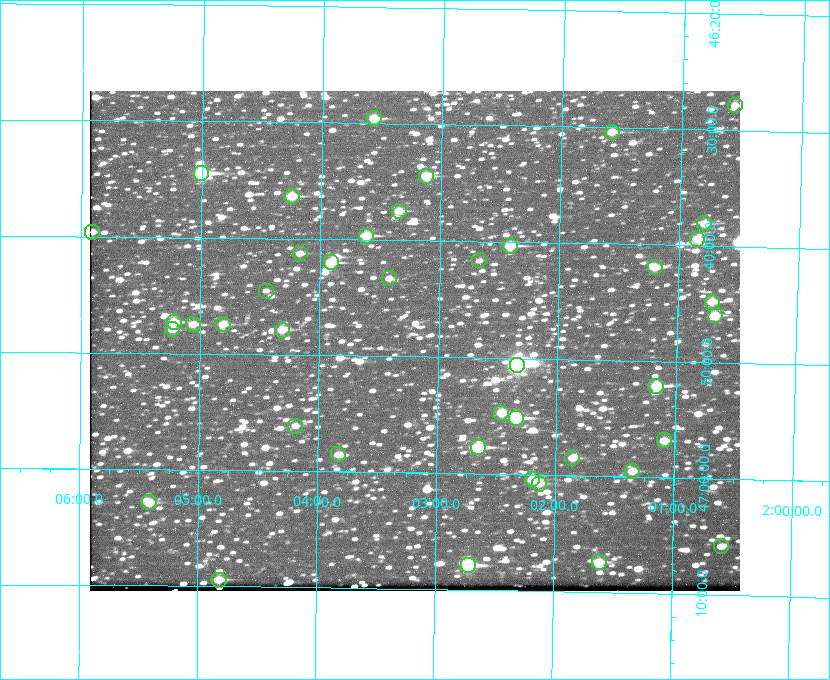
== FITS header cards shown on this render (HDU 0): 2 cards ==
NAXIS1  =                  650 / Width of table row in bytes
NAXIS2  =                  500 / Number of rows in table

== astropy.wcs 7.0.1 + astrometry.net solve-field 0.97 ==
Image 650 x 500 px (HDU 0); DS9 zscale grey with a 90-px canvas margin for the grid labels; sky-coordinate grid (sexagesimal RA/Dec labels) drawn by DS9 from the SOLVED WCS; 42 Tycho-2 reference stars matched to detected sources circled (green)
Header WCS: none
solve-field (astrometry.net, Tycho-2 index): SOLVED blind (the file carries no WCS)
Solved WCS: RA---TAN-SIP/DEC--TAN-SIP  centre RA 02:03:12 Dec +46:49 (30.80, +46.81 deg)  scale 5.16 arcsec/px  FOV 56.0' x 43.0'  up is +179 deg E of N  parity flipped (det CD > 0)
(file carries no celestial WCS; the grid is the blind solution)
Tycho-2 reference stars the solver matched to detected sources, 42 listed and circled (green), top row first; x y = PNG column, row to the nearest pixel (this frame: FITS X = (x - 90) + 1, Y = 500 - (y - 91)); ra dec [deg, ICRS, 3 dp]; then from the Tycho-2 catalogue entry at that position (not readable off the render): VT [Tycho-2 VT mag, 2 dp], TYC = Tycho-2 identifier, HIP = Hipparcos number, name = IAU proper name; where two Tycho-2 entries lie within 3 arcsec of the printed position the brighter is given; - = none
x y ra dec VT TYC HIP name
735 105 30.141 +46.464 11.42 3280-1042-1 - -
374 118 30.892 +46.493 10.70 3280-490-1 - -
612 132 30.396 +46.506 10.80 3280-764-1 - -
201 173 31.250 +46.575 8.43 3281-919-1 - -
426 176 30.782 +46.574 10.16 3280-645-1 - -
292 196 31.061 +46.606 9.99 3281-582-1 - -
399 211 30.837 +46.625 10.69 3280-1254-1 - -
704 223 30.198 +46.635 10.92 3280-527-1 - -
92 232 31.477 +46.660 11.15 3281-289-1 - -
366 236 30.904 +46.661 9.60 3280-781-1 - -
697 239 30.213 +46.657 10.42 3280-803-1 - -
510 246 30.604 +46.672 9.47 3280-908-1 - -
300 253 31.043 +46.688 11.48 3281-800-1 - -
479 260 30.667 +46.694 12.45 3280-751-1 - -
331 262 30.978 +46.700 9.85 3281-909-1 - -
655 267 30.300 +46.699 10.25 3280-1695-1 - -
389 278 30.855 +46.722 11.70 3280-1423-1 - -
266 291 31.112 +46.742 12.56 3281-721-1 - -
712 302 30.179 +46.746 10.21 3280-486-1 - -
715 315 30.172 +46.766 10.54 3280-993-1 - -
174 322 31.305 +46.788 10.64 3281-663-1 - -
193 324 31.264 +46.791 10.76 3281-86-1 - -
223 324 31.202 +46.791 10.77 3281-309-1 - -
172 329 31.307 +46.799 11.30 3281-221-1 - -
282 330 31.078 +46.798 10.61 3281-114-1 - -
517 365 30.583 +46.843 7.07 3280-746-1 9508 -
656 386 30.291 +46.869 9.33 3280-1647-1 - -
501 413 30.615 +46.912 10.08 3284-203-1 - -
516 418 30.584 +46.919 9.47 3284-629-1 - -
295 426 31.047 +46.935 11.37 3285-65-1 - -
664 440 30.273 +46.947 10.92 3284-1033-1 - -
478 447 30.663 +46.962 9.31 3284-347-1 - -
338 454 30.956 +46.975 11.27 3285-185-1 - -
572 458 30.464 +46.975 10.61 3284-511-1 - -
632 471 30.338 +46.992 10.95 3284-1079-1 - -
532 479 30.548 +47.007 10.42 3284-727-1 - -
539 484 30.532 +47.013 10.85 3284-391-1 - -
149 502 31.352 +47.047 10.82 3285-1193-1 - -
721 546 30.147 +47.097 11.56 3284-835-1 - -
599 562 30.405 +47.123 10.72 3284-747-1 - -
468 565 30.679 +47.131 10.02 3284-307-1 - -
219 580 31.205 +47.157 10.28 3285-879-1 - -